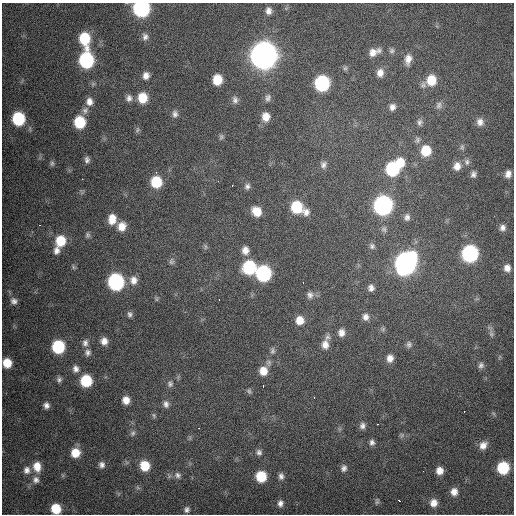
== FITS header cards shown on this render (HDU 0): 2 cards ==
NAXIS1  =                  512 / Axis length
NAXIS2  =                  512 / Axis length

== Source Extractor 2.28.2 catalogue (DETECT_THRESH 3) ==
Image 512 x 512 px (HDU 0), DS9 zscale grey, 1 PNG px = 1 image px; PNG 516 x 516 px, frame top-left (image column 1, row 512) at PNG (2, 3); no overlay
Background 2240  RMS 47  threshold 141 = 3 sigma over >= 5 px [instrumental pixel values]
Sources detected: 137; all 137 listed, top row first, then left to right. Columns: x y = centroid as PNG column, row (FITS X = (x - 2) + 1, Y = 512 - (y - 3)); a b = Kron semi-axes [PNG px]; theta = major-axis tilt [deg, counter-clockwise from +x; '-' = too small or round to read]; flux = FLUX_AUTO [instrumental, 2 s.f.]
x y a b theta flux
141 8 9 9 - 6.4e+05
268 11 9 7 -88 1.6e+04
145 37 9 8 - 1.3e+04
84 38 12 9 -79 1.3e+05
392 51 7 7 - 8.7e+03
374 52 16 9 22 3.1e+04
264 55 12 11 - 4.2e+06
408 59 14 8 82 2.6e+04
86 60 11 9 -90 4.3e+05
345 68 6 6 - 6.5e+03
380 73 11 9 77 2.4e+04
146 76 8 7 - 1.8e+04
217 80 9 7 85 6.7e+04
431 80 12 11 - 6.9e+04
322 83 10 9 - 4.0e+05
129 98 10 8 76 1.5e+04
142 98 10 8 -83 6.9e+04
268 98 10 7 73 1.1e+04
235 100 10 8 -90 1.3e+04
89 102 10 9 - 2.2e+04
439 105 10 9 - 1.4e+04
392 107 9 8 - 1.6e+04
85 110 10 8 70 1.4e+04
175 114 9 7 87 1.2e+04
266 117 9 8 - 3.3e+04
18 119 9 8 - 2.1e+05
80 122 9 8 - 1.3e+05
420 122 10 7 74 1.1e+04
480 122 10 9 - 2.0e+04
137 130 8 5 72 6.5e+03
221 137 8 6 74 6.7e+03
417 140 9 7 78 9.5e+03
462 147 8 5 90 7.2e+03
426 151 10 9 - 7.8e+04
87 160 8 6 -84 1.1e+04
467 162 9 7 87 1.1e+04
52 163 7 5 75 6.7e+03
400 163 10 8 -88 5.3e+04
323 165 10 8 83 1.3e+04
457 166 10 9 - 2.5e+04
392 169 10 9 - 2.5e+05
156 172 3 3 - 5.5e+03
473 174 8 6 84 1.1e+04
508 174 9 7 79 1.9e+04
82 179 3 2 - 2.7e+03
218 181 3 2 - 3.4e+03
156 182 9 9 - 1.1e+05
232 185 3 2 - 3.1e+03
247 186 8 7 - 1.0e+04
383 205 10 10 - 1.1e+06
296 207 10 9 - 1.4e+05
257 211 9 8 - 4.9e+04
306 212 10 8 -86 1.8e+04
407 217 10 8 -89 1.3e+04
112 219 11 8 84 4.2e+04
39 225 2 2 - 2.5e+03
122 226 10 9 - 3.6e+04
502 228 8 7 - 1.4e+04
384 229 8 7 - 9.8e+03
88 235 8 6 90 7.4e+03
61 241 11 10 - 8.4e+04
205 246 8 4 -90 5.6e+03
372 246 8 7 - 9.4e+03
245 250 9 8 - 2.3e+04
56 251 9 8 - 1.7e+04
470 253 10 9 - 5.7e+05
171 261 9 7 89 9.5e+03
406 263 12 10 62 1.9e+06
73 267 7 4 -89 5.5e+03
249 267 10 9 - 2.4e+05
507 268 7 6 - 2.1e+04
263 273 10 9 - 4.4e+05
133 280 12 10 -90 2.7e+04
116 282 10 9 - 5.5e+05
303 283 2 2 - 5.3e+03
371 288 8 7 - 1.4e+04
310 295 11 8 -90 1.5e+04
156 299 7 4 -90 4.5e+03
219 300 2 2 - 4.7e+03
14 301 9 9 - 1.5e+04
130 314 7 6 - 8.6e+03
366 317 9 8 - 1.7e+04
300 320 9 9 - 3.7e+04
383 329 7 5 47 6.1e+03
341 333 9 7 -88 2.0e+04
491 334 9 6 -72 9.9e+03
104 341 8 7 - 2.2e+04
85 343 9 7 -87 1.3e+04
409 344 9 7 -89 9.8e+03
325 345 12 9 -86 2.7e+04
58 347 9 8 - 2.1e+05
272 351 9 6 85 8.2e+03
88 352 9 8 - 1.3e+04
390 358 8 7 - 2.2e+04
7 363 8 7 - 5.7e+04
481 365 8 7 - 1.1e+04
76 369 10 8 -82 1.6e+04
263 371 10 9 - 4.1e+04
59 379 7 6 - 9.2e+03
86 381 9 8 - 1.4e+05
170 384 10 8 82 1.1e+04
263 386 3 2 - 3.6e+03
249 391 7 6 - 6.3e+03
314 398 3 2 - 3.2e+03
126 400 8 8 - 2.9e+04
166 404 10 8 -82 1.4e+04
46 405 6 6 - 1.4e+04
464 411 2 2 - 2.6e+03
493 414 7 4 -45 4.8e+03
154 415 7 5 -70 6.1e+03
378 424 3 2 - 3.1e+03
362 426 8 7 - 1.3e+04
199 428 2 2 - 1.7e+03
133 433 9 6 62 9.5e+03
402 435 6 6 - 6.6e+03
372 442 7 6 - 1.1e+04
483 445 11 8 49 2.5e+04
259 452 8 8 - 1.1e+04
75 453 9 9 - 5.5e+04
102 465 8 7 - 1.4e+04
37 466 12 9 -83 4.0e+04
145 466 9 8 - 7.3e+04
344 468 9 7 72 1.3e+04
503 468 9 8 - 1.6e+05
27 470 10 8 75 1.8e+04
439 471 7 7 - 2.6e+04
177 475 9 8 - 1.2e+04
261 476 9 8 - 1.0e+05
281 476 9 7 -86 1.2e+04
36 480 10 10 - 1.8e+04
454 492 9 8 - 2.3e+04
399 500 3 2 - 8.3e+03
377 501 9 5 89 6.9e+03
280 503 8 6 80 1.4e+04
433 503 9 8 - 2.7e+04
56 509 8 7 - 8.1e+04
187 510 7 6 - 9.7e+03
At the frame edge (FLAGS 8, measured only in part): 3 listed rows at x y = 141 8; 7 363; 56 509